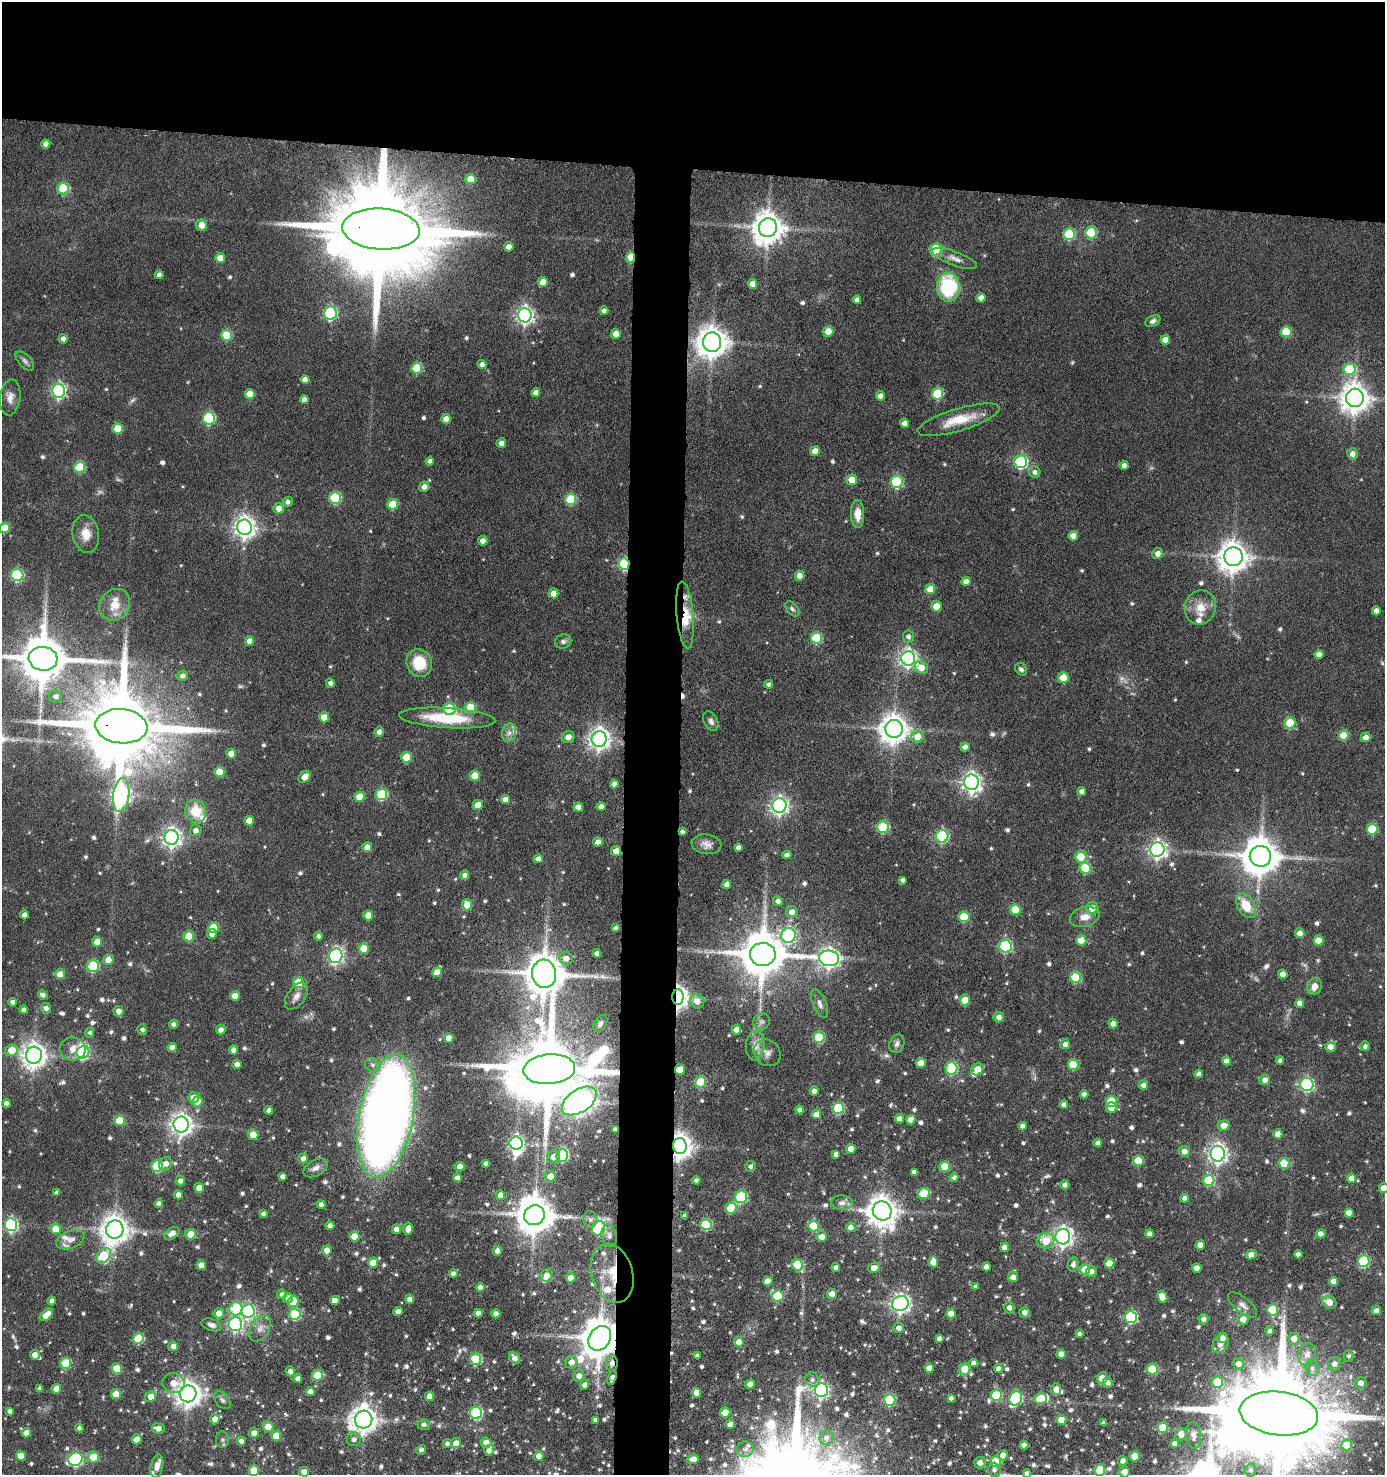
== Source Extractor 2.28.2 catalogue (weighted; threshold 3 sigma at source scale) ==
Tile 2 of 3 x 3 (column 2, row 1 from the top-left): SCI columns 1575-2957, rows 2950-4422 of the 4445 x 4424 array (HDU 1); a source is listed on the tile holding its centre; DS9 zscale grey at full resolution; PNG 1387 x 1477 px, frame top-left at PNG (2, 2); each listed source drawn as its Kron ellipse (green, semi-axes under 4 px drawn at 4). Shown black and unused: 15% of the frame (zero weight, under 4 of 8 exposures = <1% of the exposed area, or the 3 px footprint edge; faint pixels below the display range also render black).
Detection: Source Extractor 2.28.2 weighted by HDU 2 'WHT'; one run over the whole footprint, this tile lists its part. Background 0.0911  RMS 0.0037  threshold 0.0149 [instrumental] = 3 sigma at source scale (4.09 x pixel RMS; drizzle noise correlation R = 1.36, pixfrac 0.8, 0.05/0.05 arcsec/px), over >= 5 px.
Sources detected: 842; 6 too faint to see at this stretch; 6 inside a brighter object's white glare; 2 cosmic-ray / hot-pixel residue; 3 long thin detections or spike segments (spike, bleed or trail) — neither listed nor drawn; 16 inside a brighter listed object's ellipse — not listed separately; of the other 809, all 500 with FLUX_AUTO >= 0.997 (the completeness limit of this list) listed and drawn (309 fainter detections not listed), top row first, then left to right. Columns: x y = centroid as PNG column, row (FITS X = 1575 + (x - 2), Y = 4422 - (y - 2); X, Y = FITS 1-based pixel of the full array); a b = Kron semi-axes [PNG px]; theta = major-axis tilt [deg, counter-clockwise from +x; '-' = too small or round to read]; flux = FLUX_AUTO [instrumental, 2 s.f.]
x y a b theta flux
46 144 4 4 - 2.3
471 179 5 5 - 6.3
63 189 5 5 - 24
202 225 5 5 - 4.3
768 228 9 9 - 590
381 229 39 20 -4 11000
1091 233 6 5 - 19
1069 234 6 5 - 24
509 247 5 4 - 2.1
936 249 6 5 - 24
631 257 5 4 - 13
220 258 5 5 - 4.8
955 259 23 7 -20 2.7
159 275 4 4 - 1.7
543 282 5 5 - 5.1
752 284 5 4 - 3.8
948 287 14 11 90 30
981 298 4 4 - 2.4
857 300 4 4 - 1.7
604 311 4 4 - 1.8
330 313 6 6 - 51
525 315 7 7 - 140
1153 321 8 5 26 1.1
828 332 5 5 - 5.8
1286 332 5 5 - 13
616 334 5 5 - 3.5
227 335 5 5 - 16
63 339 5 4 - 1.5
1165 340 5 4 - 4.2
712 342 10 9 - 560
25 361 11 6 -45 1.1
482 364 4 4 - 1.6
417 368 5 5 - 14
1349 369 6 5 - 16
305 379 4 4 - 2.5
58 391 7 6 - 80
536 393 4 4 - 1.9
250 394 5 5 - 5.9
937 394 5 5 - 23
880 396 5 4 - 2.2
10 397 18 10 83 2.9
1355 398 9 9 - 490
304 399 4 4 - 2
209 418 6 6 - 34
446 419 5 5 - 3.3
958 420 43 11 17 10
904 423 4 4 - 2.1
118 429 5 5 - 8.9
501 443 5 5 - 1.7
815 451 5 4 - 3.7
1352 454 5 5 - 2.2
430 461 4 4 - 1.2
1021 462 6 6 - 51
1124 465 4 4 - 1.7
80 467 5 5 - 17
1035 472 6 5 - 1.4
852 480 5 5 - 5.6
897 482 6 6 - 33
424 487 5 5 - 2.1
335 498 6 5 - 25
571 499 5 5 - 19
288 502 5 5 - 1.4
393 504 5 5 - 11
279 508 5 5 - 3.8
858 514 14 6 -90 4.4
244 527 8 7 - 220
5 528 5 5 - 6.9
86 534 19 13 -79 5.2
1073 536 5 5 - 3.1
483 541 5 4 - 2.2
1158 553 5 5 - 1.9
1233 557 9 9 - 530
624 564 6 5 - 40
17 575 6 6 - 34
800 576 5 4 - 3.5
966 581 4 4 - 2.7
930 589 5 5 - 6.6
553 593 5 5 - 4.7
115 605 17 14 50 5.9
936 606 5 5 - 4.7
1200 607 17 15 72 5.9
792 609 9 5 -46 1
1376 611 4 4 - 2.2
685 615 34 8 -85 9.3
908 637 6 5 - 1.3
816 638 5 5 - 19
250 641 5 4 - 2.4
563 641 8 7 - 1.2
1319 654 4 4 - 2.3
908 658 7 7 - 140
43 659 14 12 -5 1800
419 663 14 12 -64 11
921 668 7 6 - 4.7
1021 669 7 5 -46 1.1
182 676 5 5 - 1.3
1063 678 5 5 - 9.6
330 683 4 4 - 1.2
769 684 4 4 - 1.1
56 696 6 6 - 1.8
470 707 5 5 - 13
449 709 6 6 - 23
324 717 5 5 - 4.5
447 718 48 10 -4 18
711 721 10 6 -61 1.4
1290 723 5 5 - 17
121 726 26 17 -5 5800
894 729 9 8 - 490
379 732 5 4 - 1.7
509 733 9 7 74 1.9
1344 735 5 5 - 9.6
568 737 6 5 - 2.2
917 737 6 6 - 4.7
1366 737 5 5 - 2.8
599 739 8 7 - 220
965 747 4 4 - 1.7
231 754 5 5 - 4.4
407 757 5 5 - 13
220 772 5 5 - 8.8
475 776 5 5 - 6.3
305 777 7 5 46 3.5
972 782 8 7 - 170
614 784 4 4 - 1.8
1082 791 4 4 - 1.6
382 794 5 5 - 26
121 795 17 8 83 150
359 797 5 5 - 6.7
505 800 4 4 - 2.9
478 805 5 5 - 4.6
779 805 7 7 - 130
601 806 4 4 - 2.5
578 807 5 4 - 3.1
196 811 11 10 - 9.7
249 821 5 5 - 4.1
883 827 5 5 - 24
1372 829 5 5 - 17
196 830 6 6 - 1.9
682 832 4 4 - 1.1
942 836 6 6 - 40
172 837 7 7 - 180
598 842 4 4 - 2.2
706 844 15 9 -8 2.4
367 847 5 5 - 3.5
739 848 4 4 - 1.9
1157 849 7 7 - 140
616 851 5 5 - 3.6
787 855 4 4 - 1.4
1260 856 10 10 - 910
1081 857 5 5 - 13
538 859 4 4 - 2.1
1085 868 6 5 - 17
465 875 5 4 - 1.7
903 880 4 4 - 1.3
727 884 4 4 - 2.2
778 901 5 5 - 1.6
467 905 5 5 - 7.2
1246 906 13 8 -59 7.4
1092 908 6 6 - 3.8
1015 910 5 5 - 10
792 912 6 5 - 2.2
24 915 4 4 - 2.5
368 915 5 5 - 5.8
964 917 5 5 - 14
1085 917 15 10 16 3.6
213 928 5 5 - 12
616 928 4 4 - 1.2
1300 933 5 4 - 2.5
212 934 5 5 - 1.9
788 935 7 7 - 68
189 936 5 5 - 11
318 936 4 4 - 1.1
1081 940 5 5 - 7.2
1319 941 5 5 - 4.1
97 942 5 5 - 5.4
1005 946 6 6 - 43
364 949 5 5 - 5.6
597 954 4 4 - 1.5
763 954 13 11 -2 1500
336 956 7 6 - 72
566 958 7 6 - 2.8
829 958 10 8 -6 160
108 960 5 5 - 3.4
93 966 6 5 - 25
437 972 5 4 - 3.2
60 974 5 5 - 5.5
544 974 14 12 -85 1200
1283 974 4 4 - 2.9
1076 977 5 5 - 19
298 983 5 5 - 12
1314 986 9 7 67 2.7
43 995 5 4 - 1.4
235 996 5 5 - 3.9
296 996 15 9 55 2.5
678 997 8 5 89 220
965 1000 5 5 - 8.1
697 1001 7 7 - 3
13 1002 4 4 - 1.6
1300 1003 4 4 - 2.6
820 1004 15 6 -67 1.7
46 1008 5 5 - 1.4
24 1010 4 4 - 1.6
119 1011 5 5 - 2.4
999 1017 5 5 - 2.1
761 1022 9 7 39 1.2
173 1024 4 4 - 1.3
600 1024 9 6 56 1.3
1113 1024 4 4 - 3.2
142 1030 5 5 - 1.2
221 1030 5 4 - 1.9
736 1030 5 4 - 3.6
90 1033 5 4 - 1.1
819 1037 5 5 - 20
449 1038 5 4 - 3.5
897 1044 10 7 69 1.4
1065 1044 5 5 - 1.7
755 1046 15 9 87 3
1365 1046 5 4 - 1.1
1330 1047 5 5 - 3.3
172 1048 4 4 - 2.9
73 1049 13 11 -14 3.7
12 1050 6 5 - 7.5
234 1050 4 4 - 1.7
83 1052 6 6 - 35
767 1053 14 12 -41 2.5
34 1055 8 8 - 310
1227 1061 4 4 - 1.7
1280 1061 4 4 - 1.1
921 1063 5 5 - 3.9
237 1064 4 4 - 2.2
373 1065 8 6 -32 1.4
1073 1065 5 5 - 15
951 1068 6 6 - 35
549 1069 26 15 5 4200
977 1069 6 5 - 5.3
680 1070 5 5 - 6
1199 1074 4 4 - 1.5
1265 1080 5 5 - 2.1
701 1082 5 5 - 19
1307 1084 6 6 - 65
1143 1085 5 4 - 1.9
814 1091 5 4 - 1.8
1084 1094 4 4 - 1.7
194 1098 5 5 - 3.4
198 1101 5 5 - 4.9
579 1101 20 11 33 350
1111 1101 5 5 - 13
6 1103 4 4 - 1.5
1064 1104 4 4 - 1.5
838 1108 6 5 - 24
1111 1108 5 5 - 4
269 1110 4 4 - 1.7
800 1110 4 4 - 1.5
816 1114 5 5 - 3.6
386 1116 63 27 79 490
899 1119 4 4 - 2.6
120 1120 5 5 - 9.9
911 1120 5 4 - 3.4
181 1124 8 7 - 230
1224 1125 6 5 - 3
1023 1126 4 4 - 1.7
615 1129 4 4 - 1.3
1278 1134 4 4 - 3.2
253 1135 5 5 - 4.6
516 1143 6 6 - 94
1098 1143 4 4 - 1.5
680 1146 8 7 - 340
851 1149 5 4 - 4.1
1184 1151 5 5 - 2.5
836 1154 4 4 - 1.5
1218 1154 8 7 - 170
562 1155 6 6 - 34
553 1157 7 6 - 2.7
303 1158 5 4 - 2
1138 1161 5 5 - 12
486 1163 4 4 - 1.1
1284 1163 5 5 - 14
166 1164 7 6 - 2.2
157 1166 5 5 - 26
751 1166 5 5 - 1
460 1167 4 4 - 3.7
945 1167 5 5 - 11
316 1168 13 7 30 2
914 1172 4 4 - 1.7
282 1176 4 4 - 1.6
550 1176 5 5 - 3.6
954 1177 4 4 - 1.1
457 1178 4 4 - 1.6
1351 1178 5 4 - 3
696 1180 4 4 - 1.1
180 1181 5 5 - 1.8
1209 1181 5 5 - 20
1065 1185 4 4 - 1.4
199 1188 5 5 - 4.5
1384 1188 5 5 - 4.3
57 1193 4 4 - 1.2
924 1193 6 5 - 11
178 1195 4 4 - 1.9
500 1195 5 4 - 2.4
741 1197 6 6 - 31
1184 1198 4 4 - 1.8
159 1203 4 4 - 1.3
842 1203 11 7 -1 1.8
321 1205 4 4 - 2.1
731 1208 5 5 - 13
882 1211 10 9 - 520
1349 1213 5 4 - 2.6
263 1214 4 4 - 1
534 1215 10 9 - 910
685 1216 4 4 - 1.4
590 1220 8 6 -87 1.3
11 1225 6 6 - 64
706 1225 5 5 - 27
330 1226 4 4 - 2.4
814 1226 5 5 - 14
851 1227 5 4 - 2.6
598 1228 7 6 - 30
56 1229 5 5 - 6.5
396 1229 4 4 - 2.4
408 1229 6 4 76 2.6
115 1230 9 8 - 440
172 1233 8 5 32 2.4
191 1234 5 5 - 5.7
1149 1234 4 4 - 2.1
1321 1234 5 4 - 1.9
354 1236 5 5 - 6.6
609 1236 11 7 -80 1.5
821 1237 5 5 - 2.7
1063 1237 8 7 - 180
70 1240 14 8 21 2.3
1046 1241 8 8 - 6.8
1200 1245 5 4 - 3.4
1005 1247 5 4 - 3
327 1250 5 5 - 3.8
497 1251 4 4 - 2.3
1251 1254 5 4 - 2.6
1298 1254 4 4 - 1.5
104 1256 9 6 47 16
1364 1261 6 5 - 29
933 1262 5 5 - 4.7
373 1263 5 5 - 6.2
1109 1263 5 5 - 4.2
1073 1264 7 5 82 1.6
201 1265 5 4 - 3.4
798 1265 6 5 - 14
836 1267 4 4 - 1.4
986 1267 4 4 - 2.3
874 1268 6 5 - 3.1
1197 1268 4 4 - 2.8
1085 1270 5 5 - 9.5
1091 1272 5 5 - 1.8
612 1273 30 20 -72 14
453 1274 4 4 - 1.7
547 1276 6 6 - 3.2
1013 1277 5 5 - 2.5
571 1278 5 5 - 5.1
768 1281 5 4 - 3.9
1334 1281 4 4 - 2.7
976 1286 4 4 - 1.1
480 1287 4 4 - 2.1
282 1294 5 5 - 1.3
832 1294 5 5 - 3
778 1296 6 5 - 18
1162 1297 6 5 - 4.9
288 1298 5 5 - 2.9
410 1299 4 4 - 2.6
52 1301 4 4 - 1.4
335 1301 4 4 - 2.9
293 1302 5 5 - 12
1329 1302 7 6 - 3.8
900 1304 8 7 - 150
1243 1305 17 7 -38 2.2
1009 1308 6 5 - 1.8
236 1309 7 6 - 23
1273 1310 6 5 - 14
248 1311 7 6 - 65
398 1311 4 4 - 2.7
1376 1311 4 4 - 2.3
1025 1312 5 5 - 1.9
219 1313 5 5 - 3.4
478 1313 4 4 - 1.9
295 1314 6 5 - 25
496 1314 4 4 - 1.9
951 1314 5 5 - 4.4
46 1315 8 4 42 4.9
1131 1317 6 6 - 40
1203 1319 5 5 - 1.5
1243 1319 5 5 - 3.4
235 1324 7 7 - 73
211 1325 10 6 -18 1.6
899 1328 5 5 - 2.1
260 1329 14 9 56 2.6
1270 1331 5 4 - 1.1
1079 1334 4 4 - 1
600 1338 13 10 55 1100
939 1338 4 4 - 1.5
1223 1338 5 5 - 2.7
138 1339 5 5 - 19
1294 1339 6 6 - 3.6
739 1342 5 4 - 4.1
1220 1344 10 7 59 1.9
173 1346 5 5 - 2.2
1061 1354 4 4 - 2.8
1307 1354 11 8 73 2.5
35 1355 5 4 - 3.2
697 1356 4 4 - 1.5
1349 1356 6 5 - 1
515 1358 6 5 - 2.2
476 1359 5 5 - 23
571 1362 6 6 - 2.6
66 1363 5 5 - 16
612 1363 8 6 -89 2
974 1363 4 4 - 1.6
1238 1364 6 5 - 2.1
1334 1364 7 6 - 1.9
929 1368 5 4 - 3.8
1312 1368 8 6 -66 1.3
117 1369 5 5 - 11
964 1369 6 5 - 6.5
998 1369 4 4 - 1.4
1152 1369 5 5 - 16
290 1371 5 4 - 1.5
317 1375 5 5 - 15
579 1376 6 5 - 2.2
612 1378 7 4 72 1.8
1102 1378 6 5 - 4.4
298 1379 4 4 - 2
812 1380 7 7 - 1.4
1217 1382 5 5 - 13
174 1383 11 10 - 4.8
1108 1383 5 4 - 1.8
1361 1383 6 5 - 2.2
750 1384 5 4 - 2.8
584 1385 5 4 - 1.9
40 1389 4 4 - 1.1
56 1389 5 4 - 4.3
1056 1389 6 5 - 3.5
821 1390 7 6 - 93
310 1392 4 4 - 2.4
697 1393 5 4 - 3.4
116 1394 5 5 - 6
188 1394 8 8 - 340
996 1395 5 5 - 19
429 1396 5 4 - 4
150 1397 5 5 - 3.4
951 1398 4 4 - 1.1
1016 1398 7 6 - 39
1041 1399 6 5 - 12
222 1400 10 6 -50 1.1
890 1400 6 5 - 29
10 1411 4 4 - 1.5
725 1412 5 5 - 6
476 1413 6 6 - 38
1279 1413 39 21 -7 10000
215 1419 5 5 - 2.4
364 1420 9 8 - 400
595 1420 4 4 - 1.1
1061 1420 5 5 - 5.3
1104 1423 4 4 - 1.1
730 1424 4 4 - 2.2
424 1425 6 5 - 1.2
268 1427 5 5 - 5.7
1163 1427 5 5 - 10
79 1428 4 4 - 1.2
158 1428 6 5 - 2.5
26 1433 5 4 - 2.7
254 1433 5 5 - 2.5
1181 1434 6 5 - 2.8
1193 1435 13 7 -84 2.1
276 1436 5 5 - 8.5
826 1438 7 7 - 1.7
137 1439 5 5 - 4.6
354 1439 7 7 - 1.4
222 1440 8 6 -88 1
241 1441 4 4 - 1.6
456 1443 5 5 - 3.5
486 1443 5 5 - 3.9
447 1444 4 4 - 1.2
1175 1444 4 4 - 2
1024 1445 4 4 - 2
1347 1445 5 5 - 7.6
745 1449 8 7 - 1.6
421 1450 5 4 - 1.1
489 1450 5 5 - 1.6
1003 1455 5 5 - 2.2
21 1456 5 5 - 4.1
539 1456 5 4 - 2.4
1135 1456 5 5 - 8.2
93 1457 5 5 - 7.9
75 1459 7 6 - 58
693 1459 6 5 - 4.6
996 1461 5 5 - 11
1123 1461 5 4 - 1.9
980 1463 5 5 - 2.4
157 1466 12 6 80 2.7
254 1470 5 5 - 6.3
994 1470 7 6 - 1.4
1100 1470 6 5 - 15
1251 1470 6 6 - 1
304 1472 5 4 - 2.6
1124 1472 5 5 - 2.5
1027 1474 4 4 - 1.8
Overlapping masked pixels (flux is a lower limit): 16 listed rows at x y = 381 229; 631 257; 624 564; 685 615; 121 726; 682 832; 616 851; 678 997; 549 1069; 680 1070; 615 1129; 680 1146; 612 1273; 600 1338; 612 1363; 612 1378
Isophote crosses this tile's border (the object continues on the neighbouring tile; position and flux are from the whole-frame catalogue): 7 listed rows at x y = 5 528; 43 659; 1384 1188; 1279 1413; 1100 1470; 1124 1472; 1027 1474